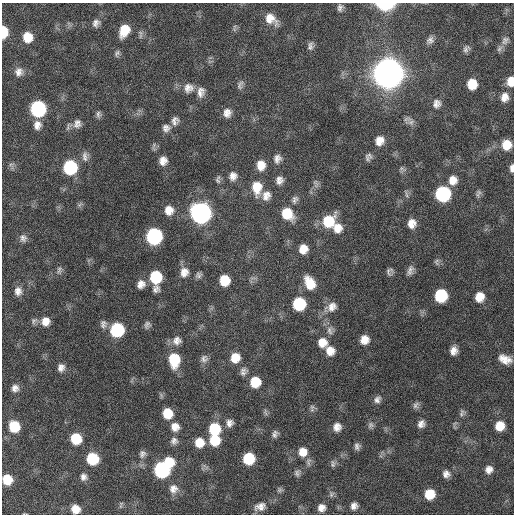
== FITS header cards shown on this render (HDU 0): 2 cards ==
NAXIS1  =                  512 / Axis length
NAXIS2  =                  512 / Axis length

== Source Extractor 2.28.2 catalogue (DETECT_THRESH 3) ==
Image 512 x 512 px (HDU 0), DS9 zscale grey, 1 PNG px = 1 image px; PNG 516 x 516 px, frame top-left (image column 1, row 512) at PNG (2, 3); no overlay
Background 420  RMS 12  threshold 36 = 3 sigma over >= 5 px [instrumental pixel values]
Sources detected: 140; all 140 listed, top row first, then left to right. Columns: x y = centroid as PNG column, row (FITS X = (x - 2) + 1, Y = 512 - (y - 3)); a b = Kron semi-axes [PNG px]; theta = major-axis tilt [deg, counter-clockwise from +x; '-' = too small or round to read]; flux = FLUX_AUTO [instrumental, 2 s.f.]
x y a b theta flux
385 4 11 5 -1 6.6e+04
340 8 9 6 82 2.7e+03
271 19 17 11 -37 1.1e+04
96 23 9 7 60 3.5e+03
234 29 7 4 -74 1.3e+03
124 30 11 8 65 1.6e+04
4 32 10 5 -90 1.9e+04
140 33 7 4 -65 1.9e+03
27 37 9 8 - 1.3e+04
430 40 10 8 51 3.7e+03
505 40 13 9 51 4.6e+03
310 46 11 7 86 2.9e+03
466 49 11 7 56 3.0e+03
499 49 10 7 52 2.9e+03
117 53 9 5 71 1.9e+03
19 72 11 11 - 5.4e+03
388 73 12 11 - 2.5e+06
510 81 11 8 85 9.6e+03
472 84 10 8 84 1.5e+04
240 85 13 6 70 2.7e+03
188 88 13 12 - 7.1e+03
201 92 13 9 84 5.6e+03
504 97 12 10 73 7.2e+03
437 104 12 11 - 5.5e+03
38 109 10 9 - 1.2e+05
227 113 10 8 88 5.6e+03
98 114 9 6 86 2.4e+03
175 121 10 8 77 4.0e+03
411 122 10 9 - 4.2e+03
77 124 12 10 74 4.9e+03
37 125 11 9 84 5.6e+03
166 128 10 10 - 4.0e+03
379 141 10 9 - 7.8e+03
507 145 10 10 - 1.3e+04
85 156 14 7 -88 4.2e+03
277 159 10 8 72 4.3e+03
367 159 10 7 3 2.8e+03
163 161 9 8 - 6.3e+03
11 164 7 4 18 1.6e+03
261 165 10 8 90 9.1e+03
70 167 10 9 - 6.6e+04
512 168 10 4 88 3.1e+03
402 169 11 5 -33 2.0e+03
233 176 10 9 - 5.2e+03
218 180 10 6 87 2.1e+03
279 180 9 8 - 4.4e+03
453 180 11 10 - 8.0e+03
316 183 13 5 -74 2.5e+03
257 188 16 11 -89 1.4e+04
478 193 11 6 69 2.4e+03
406 194 11 4 -84 1.9e+03
443 194 10 10 - 9.8e+04
266 196 12 10 70 6.4e+03
295 199 10 7 72 2.9e+03
80 205 8 5 45 1.7e+03
169 210 11 10 - 8.6e+03
201 213 11 10 - 4.2e+05
287 214 12 10 -52 2.0e+04
328 221 13 11 50 2.8e+04
412 223 10 8 83 7.2e+03
337 228 12 11 - 9.0e+03
154 236 10 10 - 1.4e+05
23 238 10 9 - 3.4e+03
303 249 9 8 - 9.2e+03
437 262 9 7 -83 2.0e+03
59 270 10 6 88 2.3e+03
410 270 12 7 70 3.8e+03
389 271 7 5 73 2.5e+03
184 272 13 11 81 7.4e+03
198 275 8 7 - 2.5e+03
156 277 11 10 - 3.7e+04
224 280 9 8 - 1.7e+04
310 283 14 10 -63 1.5e+04
141 284 11 9 49 6.1e+03
156 289 10 9 - 3.8e+03
18 291 10 8 -86 4.8e+03
441 296 10 9 - 4.4e+04
479 297 10 8 69 1.1e+04
299 304 10 9 - 4.5e+04
332 307 15 12 32 7.6e+03
45 321 11 10 - 8.0e+03
103 324 11 8 86 3.6e+03
147 325 10 7 73 2.7e+03
117 330 10 9 - 6.8e+04
330 330 12 8 -83 4.5e+03
364 340 9 8 - 7.8e+03
177 341 12 11 - 6.1e+03
322 342 11 11 - 9.2e+03
330 351 10 9 - 8.7e+03
453 351 8 6 75 5.5e+03
235 358 11 10 - 1.2e+04
204 359 11 9 48 3.8e+03
505 359 14 9 -20 8.7e+03
174 360 14 10 -89 2.9e+04
61 367 9 8 - 4.2e+03
243 373 10 9 - 3.6e+03
255 382 10 10 - 2.0e+04
15 388 9 8 - 4.2e+03
377 400 9 8 - 3.5e+03
416 405 10 7 57 2.6e+03
312 407 7 7 - 2.1e+03
265 412 11 4 -72 1.7e+03
167 413 9 8 - 1.7e+04
462 413 10 6 78 2.3e+03
229 423 10 9 - 4.5e+03
421 424 9 7 61 4.2e+03
370 425 9 7 74 2.5e+03
14 426 9 9 - 2.5e+04
500 426 9 8 - 1.2e+04
175 427 11 10 - 7.3e+03
337 427 9 9 - 5.9e+03
214 429 11 10 - 3.3e+04
275 434 9 6 70 2.9e+03
76 439 9 8 - 2.6e+04
214 440 10 10 - 2.1e+04
174 441 10 10 - 4.0e+03
199 442 10 10 - 1.3e+04
357 446 8 6 84 2.8e+03
303 452 11 11 - 9.5e+03
142 454 10 8 72 3.2e+03
92 459 9 9 - 3.4e+04
249 459 9 9 - 3.3e+04
169 462 10 9 - 2.1e+04
333 464 11 5 -90 2.2e+03
489 469 8 8 - 4.9e+03
162 470 10 10 - 1.3e+05
297 473 10 8 73 2.6e+03
446 474 8 8 - 4.0e+03
83 477 8 7 - 3.6e+03
7 479 9 8 - 1.8e+04
173 489 12 12 - 6.9e+03
280 490 8 6 13 1.8e+03
331 494 9 6 53 2.1e+03
430 494 8 8 - 1.7e+04
121 505 12 3 70 1.2e+03
354 506 8 7 - 4.1e+03
260 507 15 10 18 6.8e+03
321 508 8 8 - 5.4e+03
75 509 8 8 - 9.8e+03
24 514 6 3 0 7.1e+02
At the frame edge (FLAGS 8, measured only in part): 6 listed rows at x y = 385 4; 4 32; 510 81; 512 168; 7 479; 24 514